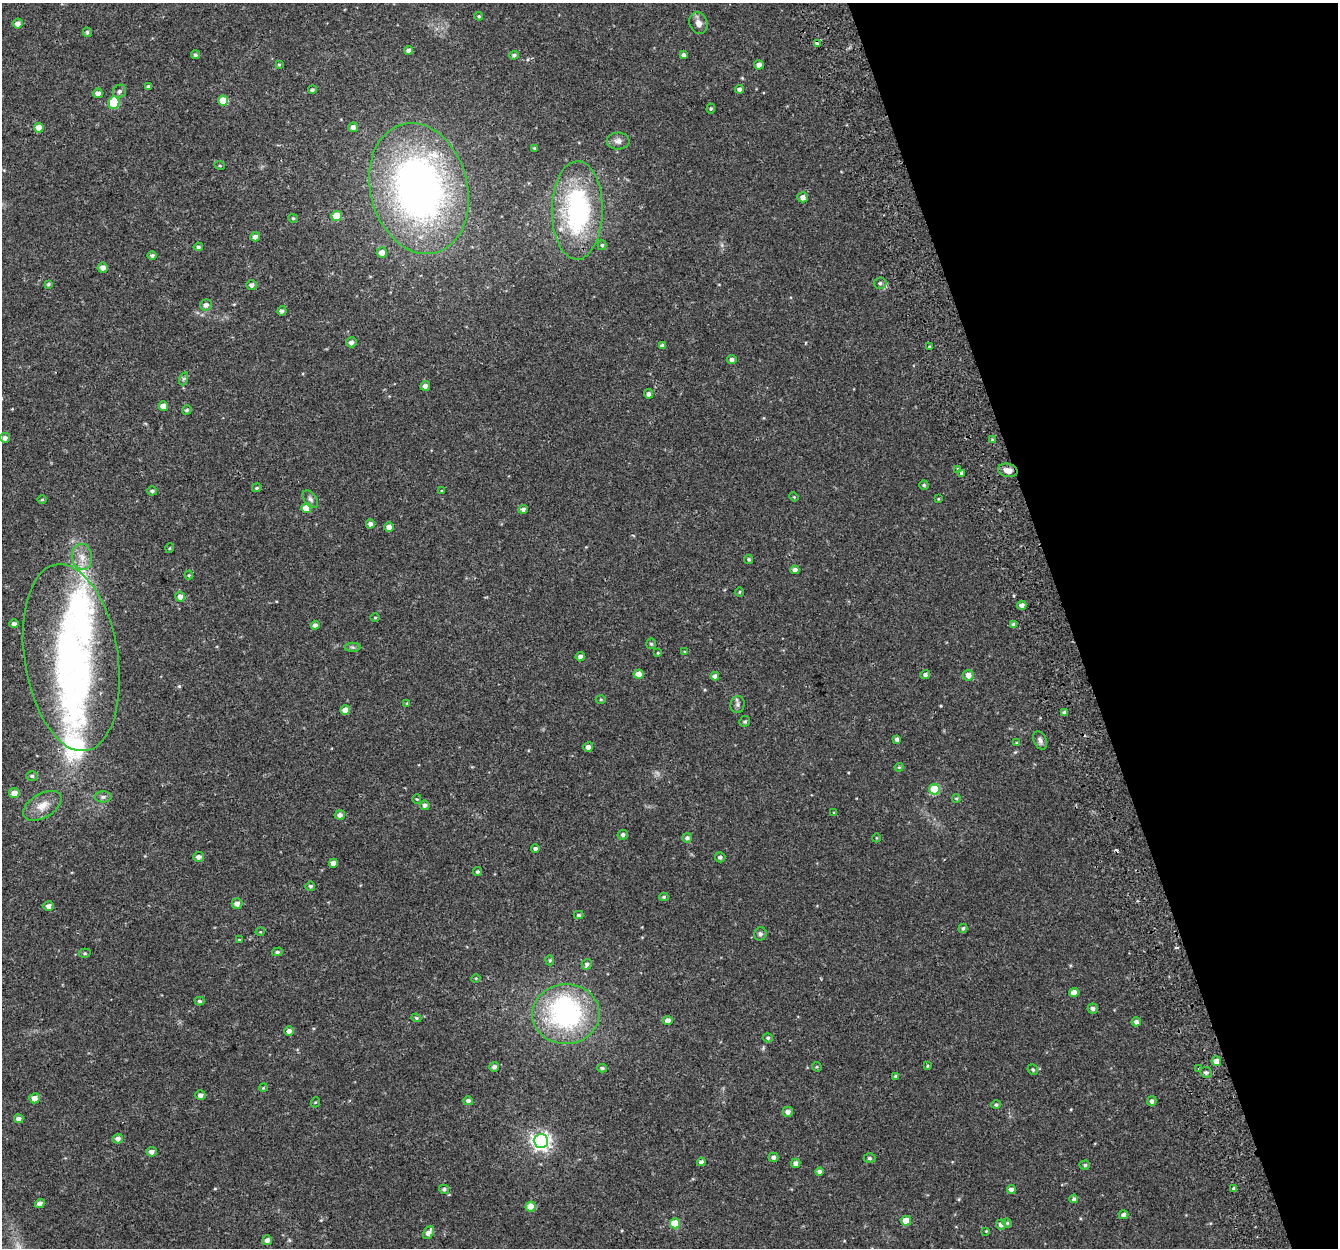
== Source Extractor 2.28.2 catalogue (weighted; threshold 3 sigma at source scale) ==
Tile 12 of 4 x 4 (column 4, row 3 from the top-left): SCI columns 4066-5401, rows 1329-2574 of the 5459 x 5201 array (HDU 1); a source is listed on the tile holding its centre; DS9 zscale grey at full resolution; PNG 1340 x 1250 px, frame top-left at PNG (2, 3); each listed source drawn as its Kron ellipse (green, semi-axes under 4 px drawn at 4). Shown black and unused: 20% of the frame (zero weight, under 2 of 3 exposures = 3% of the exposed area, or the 3 px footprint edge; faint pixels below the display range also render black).
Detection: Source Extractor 2.28.2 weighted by HDU 2 'WHT'; one run over the whole footprint, this tile lists its part. Background 0.0422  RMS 0.0052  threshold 0.0233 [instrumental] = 3 sigma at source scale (4.5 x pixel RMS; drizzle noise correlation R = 1.50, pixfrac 1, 0.0396/0.0396 arcsec/px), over >= 5 px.
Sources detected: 190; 2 too faint to see at this stretch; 2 inside a brighter object's white glare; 2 cosmic-ray / hot-pixel residue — neither listed nor drawn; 3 inside a brighter listed object's ellipse — not listed separately; the other 181 listed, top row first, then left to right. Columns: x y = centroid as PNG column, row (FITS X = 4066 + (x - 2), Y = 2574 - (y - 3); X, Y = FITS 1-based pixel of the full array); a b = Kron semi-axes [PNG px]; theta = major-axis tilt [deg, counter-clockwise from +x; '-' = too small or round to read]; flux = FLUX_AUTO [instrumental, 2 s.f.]
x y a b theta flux
479 16 4 3 - 0.62
698 23 11 9 -69 3.2
18 24 5 5 - 2.7
87 32 5 4 - 0.88
818 43 4 3 - 8.3
409 50 4 4 - 2
195 55 4 4 - 1.2
514 55 4 4 - 1.2
684 55 4 4 - 1.8
279 64 4 3 - 0.55
759 65 5 4 - 2.1
148 86 3 3 - 0.79
739 89 4 4 - 1.6
312 90 4 4 - 1
119 91 7 6 - 1.6
98 93 5 5 - 2.3
223 101 5 5 - 10
114 103 6 5 - 23
711 109 5 4 - 0.66
353 127 5 5 - 2.1
39 128 5 4 - 5.2
618 141 11 8 3 2.7
534 148 3 3 - 0.71
220 166 5 3 - 0.46
419 189 66 48 -75 260
803 197 5 5 - 2.6
577 210 49 25 89 75
337 216 5 5 - 12
293 218 4 4 - 0.61
255 237 4 4 - 1.8
602 245 5 4 - 0.83
198 247 4 3 - 0.84
382 252 5 5 - 3.4
152 255 5 4 - 1
103 268 5 5 - 2.5
880 283 6 5 - 1.4
48 284 4 3 - 0.8
251 285 5 5 - 1.9
206 305 6 5 - 1.9
282 311 5 4 - 1.4
351 342 5 5 - 1.7
662 346 4 4 - 1.9
930 347 3 3 - 1.5
732 360 4 4 - 1.8
183 379 7 4 71 0.9
425 386 5 5 - 1.7
649 394 4 4 - 1.8
163 406 5 4 - 4
187 410 5 4 - 0.83
5 438 5 5 - 2
992 440 4 3 - 0.58
958 469 3 2 - 0.72
1008 470 10 6 -11 3.2
962 473 4 3 - 6.1
924 485 4 4 - 0.89
257 488 5 4 - 0.62
152 491 5 4 - 1
442 491 4 3 - 0.46
794 497 5 3 - 0.47
310 499 10 6 -53 1.5
938 499 3 3 - 0.41
42 500 5 3 - 0.48
306 508 5 5 - 4.9
523 509 5 4 - 1.5
370 524 4 4 - 1.7
389 527 4 4 - 3.3
170 548 5 3 - 0.44
82 557 13 10 -83 5.2
749 559 4 4 - 0.76
795 570 4 4 - 1.9
189 575 4 4 - 0.57
739 592 5 3 - 0.49
180 597 5 5 - 2.5
1022 605 5 4 - 2.4
375 618 4 3 - 0.46
14 624 5 4 - 1.6
1014 624 4 4 - 1.5
315 625 4 4 - 1.8
651 644 5 4 - 0.81
353 647 8 4 0 0.99
685 652 4 3 - 0.45
658 653 3 3 - 0.43
580 657 4 4 - 1.8
71 658 94 46 -81 160
639 674 5 4 - 5
925 675 5 4 - 1.5
968 675 5 5 - 4.1
715 676 4 4 - 1.8
601 700 5 3 - 0.57
407 703 4 3 - 0.4
738 704 9 7 81 1.6
345 710 5 4 - 4
1064 713 4 3 - 1.5
745 721 5 5 - 0.94
897 739 4 4 - 1.5
1040 740 9 6 -66 1.6
1016 743 4 3 - 0.4
588 747 5 4 - 2.5
899 767 4 4 - 0.49
32 776 6 5 - 0.95
934 789 5 5 - 21
14 793 5 5 - 4.4
103 797 8 5 1 1.5
956 798 4 4 - 0.62
417 799 4 4 - 0.54
425 805 5 4 - 1.5
42 806 21 12 31 7.3
834 813 4 3 - 0.5
340 815 5 4 - 2.1
623 835 5 4 - 1.1
687 838 5 5 - 1.5
876 838 4 3 - 0.37
535 849 4 4 - 1.6
199 857 5 5 - 1.7
720 857 5 5 - 1.3
333 863 4 4 - 3.5
477 872 4 4 - 0.83
310 886 5 4 - 0.88
664 897 4 4 - 0.73
237 904 5 5 - 2.5
49 906 5 5 - 2.1
578 915 5 4 - 0.88
963 928 5 3 - 0.81
260 932 5 3 - 0.38
760 934 6 6 - 1.1
239 940 4 3 - 0.53
277 952 5 4 - 0.89
85 953 6 4 -2 0.73
550 960 5 4 - 0.71
587 964 5 5 - 1.3
476 978 4 3 - 0.47
1074 993 4 4 - 4.4
200 1001 5 4 - 0.85
1093 1008 5 5 - 1.5
566 1014 33 30 3 83
416 1018 5 4 - 0.65
668 1021 5 4 - 3.2
1136 1022 4 4 - 1.8
289 1031 5 5 - 2.1
768 1038 5 4 - 0.84
1216 1061 5 4 - 4.7
927 1066 4 4 - 0.57
494 1067 5 4 - 1.7
817 1067 5 4 - 0.59
602 1068 5 4 - 1
1199 1068 3 3 - 2
1033 1070 5 5 - 0.92
1206 1072 6 5 - 1.1
896 1076 3 3 - 0.88
263 1088 4 3 - 0.46
200 1095 5 4 - 1.9
35 1098 5 5 - 3.2
468 1101 5 4 - 1.8
1152 1101 5 4 - 1.7
316 1102 5 3 - 0.47
996 1105 5 4 - 1
788 1112 5 5 - 2.5
19 1119 5 4 - 2.1
118 1139 5 4 - 2
541 1141 7 7 - 190
152 1152 5 4 - 2.2
773 1157 5 4 - 1.7
869 1158 6 4 1 1.1
701 1162 4 4 - 1.6
796 1163 5 4 - 2.3
1085 1165 5 4 - 0.87
819 1171 4 4 - 1.6
444 1189 5 4 - 1
1011 1189 4 4 - 2.3
1234 1189 3 3 - 3.9
1074 1199 4 4 - 0.86
40 1204 5 4 - 3
530 1207 5 5 - 8.3
1123 1215 5 4 - 1.8
906 1221 5 5 - 8.2
675 1223 5 5 - 14
1007 1223 5 4 - 0.6
1001 1224 5 5 - 1.9
986 1231 4 4 - 0.42
429 1233 7 5 59 3.1
267 1240 5 5 - 2